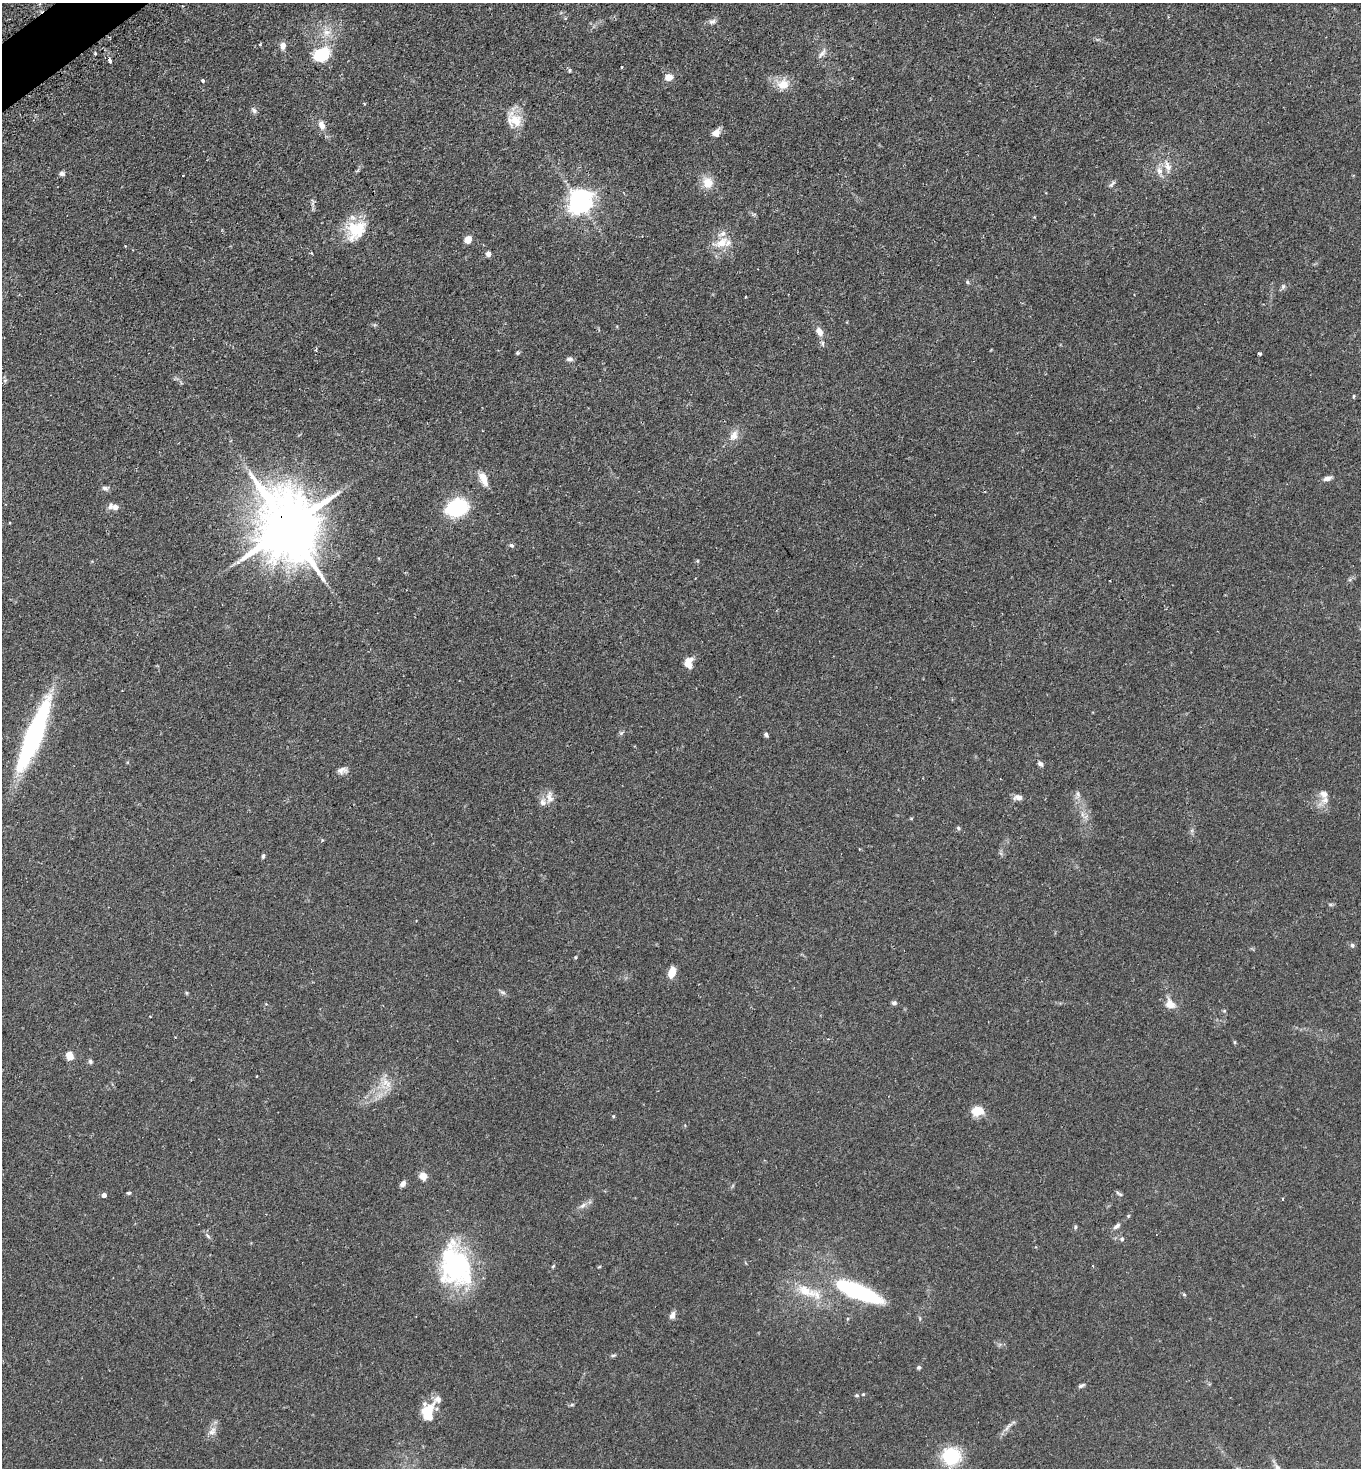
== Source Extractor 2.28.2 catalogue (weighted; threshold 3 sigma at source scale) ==
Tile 11 of 4 x 4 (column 3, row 3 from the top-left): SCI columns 2906-4264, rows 1513-2978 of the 5949 x 5957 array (HDU 1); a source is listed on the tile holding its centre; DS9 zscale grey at full resolution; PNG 1363 x 1470 px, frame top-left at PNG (2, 3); no overlay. Shown black and unused: <1% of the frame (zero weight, under 2 of 3 exposures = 4% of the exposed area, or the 3 px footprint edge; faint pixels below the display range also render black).
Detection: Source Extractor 2.28.2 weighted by HDU 2 'WHT'; one run over the whole footprint, this tile lists its part. Background 0.131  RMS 0.0059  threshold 0.0263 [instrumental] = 3 sigma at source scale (4.5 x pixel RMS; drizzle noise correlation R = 1.50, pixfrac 1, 0.05/0.05 arcsec/px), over >= 5 px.
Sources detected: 115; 1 inside a brighter object's white glare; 1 cosmic-ray / hot-pixel residue — not listed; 6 inside a brighter listed object's ellipse — not listed separately; the other 107 listed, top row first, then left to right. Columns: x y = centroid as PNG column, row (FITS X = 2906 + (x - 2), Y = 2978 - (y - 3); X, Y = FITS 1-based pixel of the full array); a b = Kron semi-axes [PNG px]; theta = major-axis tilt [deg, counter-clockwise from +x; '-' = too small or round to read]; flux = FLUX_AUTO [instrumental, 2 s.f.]
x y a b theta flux
712 22 10 7 21 2
327 32 12 9 17 4.8
283 46 9 6 88 3
95 53 3 3 - 0.67
822 53 18 6 53 2.7
322 55 17 14 30 22
110 61 4 3 - 13
622 67 3 2 - 0.42
569 70 6 4 -72 0.7
668 77 8 7 - 4.7
203 81 3 3 - 1.8
783 84 15 13 11 8
254 110 9 6 -46 1.5
514 120 22 18 -37 11
322 125 13 8 -71 3.7
716 133 9 7 48 3.9
1167 167 21 8 -80 5.2
1159 171 12 8 -68 3.6
62 174 8 6 -11 1.4
708 183 13 12 - 7.9
1112 184 13 4 46 1.2
580 202 8 7 - 450
356 228 34 21 44 18
468 240 7 6 - 4.9
722 243 25 13 21 9.2
125 246 3 3 - 0.61
488 254 5 5 - 2.7
967 282 6 5 - 0.8
1283 286 7 5 84 1.1
745 297 2 2 - 0.57
819 332 12 8 -61 4.1
823 343 8 4 -82 1.1
316 349 5 3 - 0.59
517 353 5 4 - 0.71
1259 353 4 3 - 1.5
569 359 9 5 0 1.4
5 380 6 4 19 0.88
1354 396 5 3 - 0.53
734 435 17 10 61 4.9
483 478 17 7 -68 5.8
1327 478 11 6 12 2.1
105 488 9 6 -9 1.5
115 507 8 6 1 2.9
457 507 15 11 20 52
288 527 22 16 -62 4800
511 545 7 5 -29 1
697 561 5 3 - 0.5
688 663 11 9 90 6.3
621 733 7 5 45 1
766 734 6 5 - 1.1
34 736 73 14 68 96
1040 764 7 5 -40 1.5
342 770 13 8 5 2.7
1077 795 11 5 70 1.9
549 797 19 10 -86 4.2
1018 797 11 7 -1 2.7
1325 800 12 10 26 4.3
1082 814 7 4 -72 1.4
958 828 6 5 - 0.82
263 856 6 4 78 1.1
1352 945 6 5 - 1.2
576 957 5 3 - 0.51
672 972 11 6 73 7.4
502 992 9 5 -26 1.2
187 993 6 4 -89 0.59
894 1003 7 5 11 1.2
1170 1004 14 10 -42 5.4
1224 1011 6 3 19 0.61
150 1017 3 2 - 0.52
1235 1042 6 4 -89 0.55
70 1056 7 6 - 8.4
90 1061 7 6 - 1.1
388 1084 11 9 -85 4.6
978 1111 10 8 5 11
613 1116 4 3 - 0.71
423 1176 5 5 - 15
403 1184 7 5 48 2.4
129 1193 5 4 - 0.83
1119 1194 10 4 -33 1
104 1195 4 4 - 2.6
1282 1199 4 2 - 0.43
583 1206 11 6 37 2.4
1128 1216 5 4 - 0.59
1117 1226 12 5 37 1.8
1075 1227 6 4 70 0.79
208 1236 7 4 -46 1
1122 1239 6 6 - 1.1
456 1266 51 33 -71 73
553 1266 6 3 45 0.67
1092 1266 3 3 - 0.56
599 1267 5 3 - 0.48
806 1291 37 14 -24 17
857 1291 41 11 -22 88
1184 1294 5 4 - 0.65
672 1315 9 6 67 2.5
613 1355 8 3 9 0.81
919 1367 5 4 - 1.1
1082 1386 9 4 26 1.2
863 1394 5 4 - 0.57
857 1395 6 5 - 0.78
438 1399 25 11 38 4.8
572 1405 6 4 -17 0.68
427 1410 15 12 -8 11
1007 1428 7 4 71 1.3
212 1431 14 9 54 3.7
951 1456 14 13 - 38
1278 1468 15 6 -56 2.6
Overlapping masked pixels (flux is a lower limit): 1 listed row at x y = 288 527
Isophote crosses this tile's border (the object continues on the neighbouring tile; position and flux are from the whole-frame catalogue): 1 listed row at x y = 1278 1468